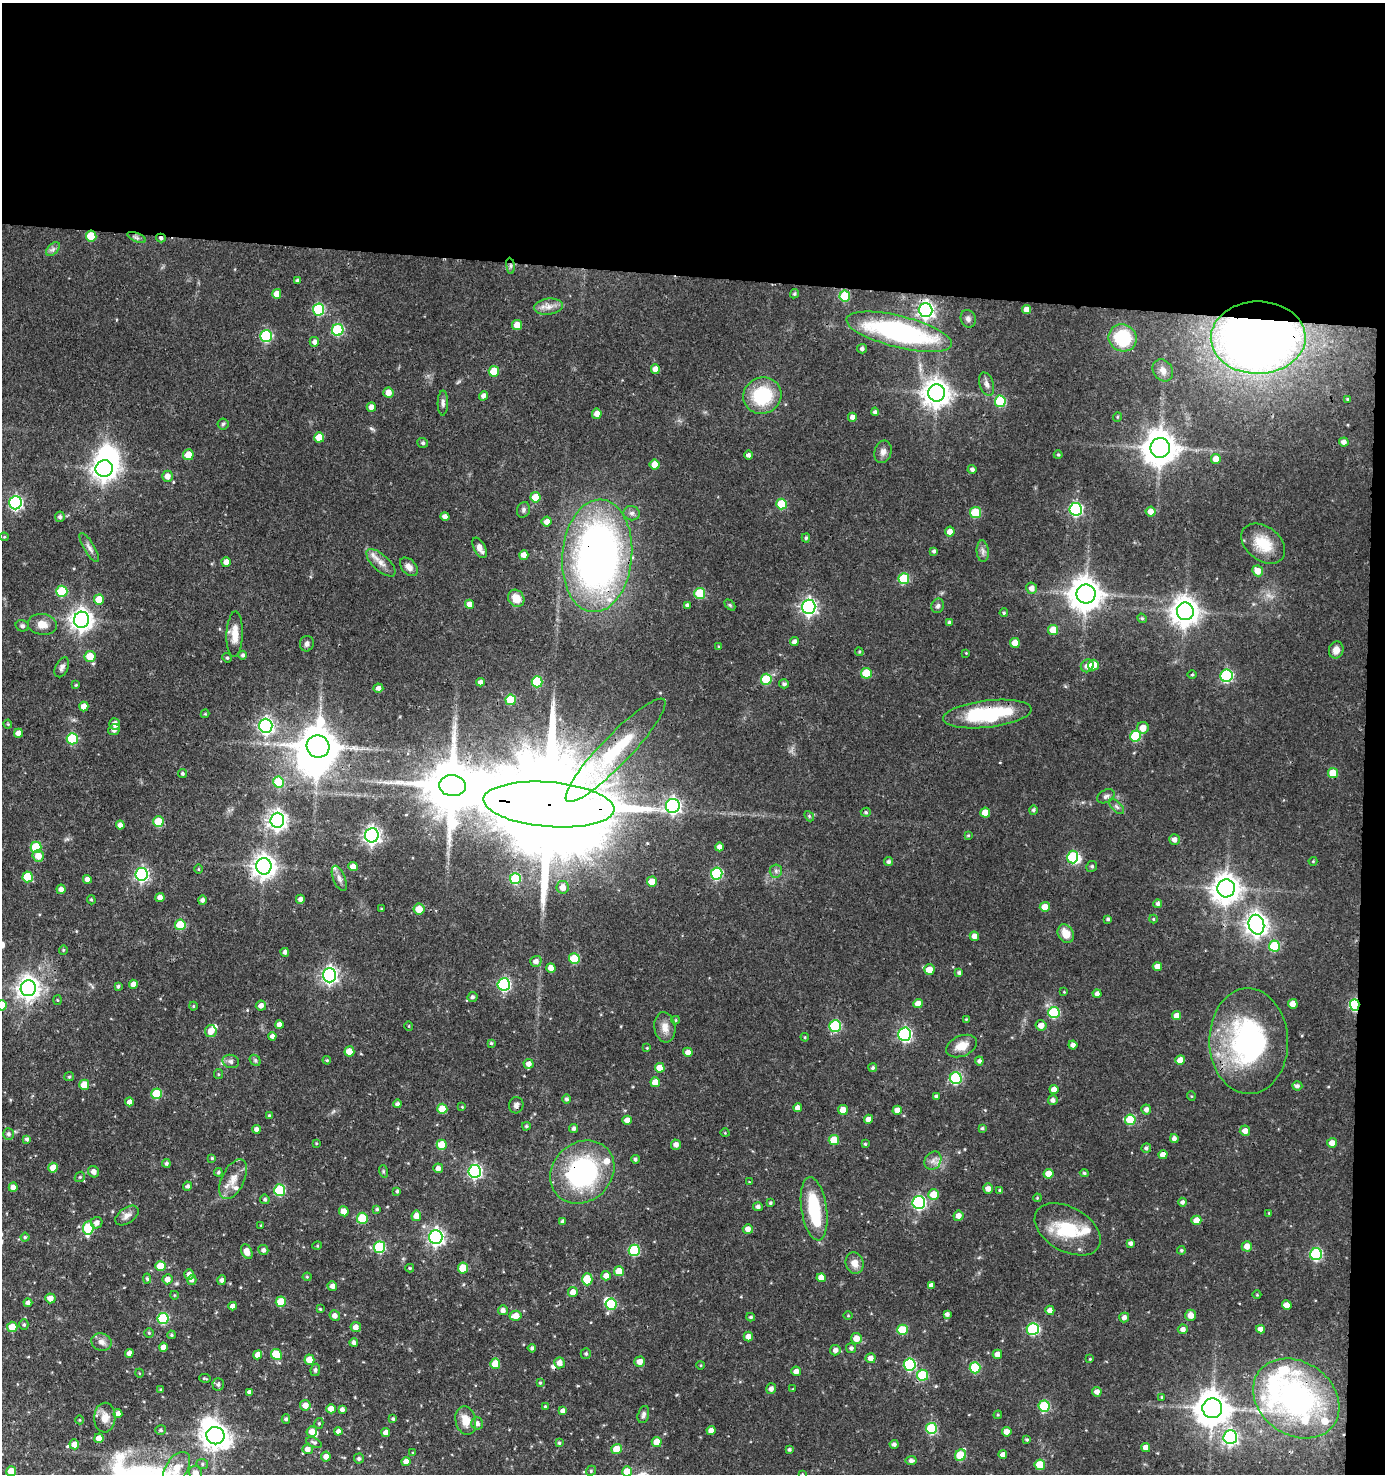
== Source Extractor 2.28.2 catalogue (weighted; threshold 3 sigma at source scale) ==
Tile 3 of 3 x 3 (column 3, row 1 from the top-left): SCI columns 2955-4337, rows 2946-4417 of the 4440 x 4417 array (HDU 1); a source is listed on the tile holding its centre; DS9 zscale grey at full resolution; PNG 1387 x 1476 px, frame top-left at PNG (2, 3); each listed source drawn as its Kron ellipse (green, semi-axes under 4 px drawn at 4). Shown black and unused: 20% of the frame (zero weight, under 3 of 4 exposures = <1% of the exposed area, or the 3 px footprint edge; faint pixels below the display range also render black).
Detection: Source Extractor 2.28.2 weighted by HDU 2 'WHT'; one run over the whole footprint, this tile lists its part. Background 0.102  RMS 0.0042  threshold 0.0191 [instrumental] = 3 sigma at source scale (4.5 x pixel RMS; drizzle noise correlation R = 1.50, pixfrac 1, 0.05/0.05 arcsec/px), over >= 5 px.
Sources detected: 492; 1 too faint to see at this stretch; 7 inside a brighter object's white glare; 1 cosmic-ray / hot-pixel residue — neither listed nor drawn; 14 inside a brighter listed object's ellipse — not listed separately; the other 469 listed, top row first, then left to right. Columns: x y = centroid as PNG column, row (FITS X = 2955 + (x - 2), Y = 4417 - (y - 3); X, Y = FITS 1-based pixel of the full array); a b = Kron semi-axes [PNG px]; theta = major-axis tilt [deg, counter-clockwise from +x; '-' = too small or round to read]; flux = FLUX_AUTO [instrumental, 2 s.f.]
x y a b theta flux
91 236 5 5 - 12
137 237 10 3 -21 0.94
161 238 5 4 - 0.96
53 249 8 5 46 1.3
510 266 8 4 -82 0.94
298 280 4 4 - 0.91
277 294 5 4 - 4
794 294 5 4 - 0.67
845 296 5 5 - 17
548 307 14 8 6 3.2
319 310 6 5 - 33
926 310 7 7 - 140
1026 310 4 4 - 2.7
968 319 9 7 -67 1.4
517 325 5 5 - 4.6
338 330 6 6 - 36
899 332 54 15 -14 83
266 336 6 6 - 40
1123 338 14 13 - 22
1258 338 47 36 1 430
314 342 5 5 - 1.5
862 349 5 4 - 1.1
655 369 5 4 - 3.5
1163 370 12 9 -53 2.7
494 371 5 5 - 10
987 384 12 7 -72 2
388 393 5 5 - 3.5
937 393 8 8 - 490
483 396 5 4 - 1.8
762 396 19 18 - 23
1348 399 4 3 - 0.52
1000 401 6 5 - 21
443 403 12 5 89 1.5
371 407 4 4 - 3.1
875 412 4 4 - 1.1
597 414 5 5 - 3
852 417 4 4 - 2
1117 417 5 3 - 0.4
223 424 5 5 - 0.75
319 437 5 5 - 7.6
1344 442 4 4 - 1.8
423 443 5 5 - 0.8
1160 448 10 10 - 850
883 452 11 8 75 2.2
188 455 5 5 - 5.7
749 455 5 4 - 1.2
1058 455 4 4 - 0.47
1216 459 5 5 - 4.4
655 465 5 5 - 4.9
104 468 9 8 - 350
972 469 4 4 - 1.1
167 476 5 5 - 2.7
535 497 5 5 - 7.8
15 503 6 6 - 84
781 504 5 5 - 13
1076 509 6 6 - 65
523 510 8 6 69 1.2
1151 512 5 5 - 3
632 513 8 7 - 1.5
976 513 5 5 - 16
445 516 4 4 - 2.1
60 517 5 5 - 1.1
547 522 5 5 - 2.4
950 532 5 5 - 2.7
4 537 4 4 - 0.42
806 538 4 4 - 0.67
1263 544 24 17 -37 12
89 548 17 5 -59 1.8
480 548 11 5 -63 2.9
934 551 4 4 - 0.87
983 551 11 6 -85 1.7
524 555 5 4 - 3.1
597 556 56 35 85 230
226 562 5 4 - 2.9
381 563 18 8 -42 3.8
409 567 11 7 -47 2.5
1258 571 5 5 - 4
904 579 5 5 - 22
1032 588 6 5 - 2.4
62 591 5 5 - 21
700 593 5 5 - 18
1086 594 9 9 - 740
516 598 9 7 -53 5.1
99 600 5 5 - 7.3
469 604 5 4 - 3.5
687 605 4 4 - 1.1
730 605 6 4 -45 0.55
938 606 7 6 - 1.2
809 607 7 6 - 130
1185 611 9 8 - 520
1004 613 4 3 - 0.59
1142 618 5 4 - 0.6
82 620 8 7 - 290
949 622 4 3 - 0.84
42 624 15 10 -9 4.3
22 626 7 5 -16 1
1053 630 5 5 - 6.6
235 634 22 8 88 5.5
794 641 4 4 - 1.3
1015 643 5 4 - 4.4
307 644 8 7 - 1.4
719 647 4 3 - 0.45
1336 650 8 7 - 3.3
859 652 4 4 - 0.53
966 653 3 3 - 0.28
243 655 4 4 - 0.98
90 656 6 5 - 8.3
227 658 5 4 - 0.56
1093 665 5 5 - 5.6
1087 666 7 6 - 2.7
62 667 11 6 63 1.6
866 673 5 5 - 10
1192 675 5 3 - 0.44
1226 676 6 6 - 53
766 679 5 5 - 18
480 682 4 4 - 1.7
537 682 5 5 - 23
784 684 5 4 - 0.97
76 685 4 3 - 0.43
378 688 5 4 - 1.7
511 700 5 5 - 14
84 706 5 4 - 3.6
205 714 4 4 - 0.42
987 714 44 13 7 35
8 724 4 4 - 0.45
115 724 6 5 - 2.8
266 726 7 6 - 110
1143 728 6 6 - 3.9
114 730 6 5 - 2
18 733 4 4 - 3.1
1135 736 5 5 - 23
72 739 5 5 - 22
318 746 11 11 - 1300
615 750 70 14 46 25
182 773 4 4 - 0.66
1333 773 5 5 - 8.2
279 782 5 5 - 17
452 786 13 10 -6 2600
1106 796 9 6 29 1.2
549 804 65 22 -5 19000
673 806 7 7 - 110
1117 807 9 5 -45 1.1
1033 810 4 4 - 0.88
866 812 5 4 - 0.67
985 813 5 5 - 6.7
809 816 6 4 -48 0.61
277 820 7 7 - 200
158 822 5 5 - 13
120 825 4 4 - 2
372 835 7 7 - 160
968 835 4 4 - 0.42
1174 839 5 5 - 2.1
36 847 5 5 - 16
719 847 4 4 - 2.1
38 856 6 5 - 4.3
1072 857 6 5 - 22
1313 861 4 4 - 0.44
888 862 4 4 - 1.2
264 866 8 7 - 350
1092 866 5 5 - 0.82
353 867 5 4 - 3.8
198 869 5 3 - 0.37
776 871 6 6 - 1.1
142 874 6 6 - 83
717 874 6 5 - 38
28 877 5 5 - 13
339 878 13 6 -67 2
87 879 4 4 - 2.2
515 879 5 5 - 22
652 882 5 5 - 5.7
563 887 6 6 - 2.8
1226 888 9 8 - 540
61 889 4 4 - 2.1
160 897 4 4 - 2.1
300 899 4 4 - 1.6
91 900 5 4 - 0.48
202 900 4 4 - 1.3
1158 904 4 4 - 1.2
1045 907 5 5 - 4.4
381 909 3 3 - 0.36
419 909 5 5 - 5.4
1108 919 4 3 - 0.75
1153 919 4 4 - 0.46
180 925 5 5 - 15
1256 925 10 7 -75 310
1066 934 10 7 -59 5.6
974 936 5 4 - 2.3
1274 946 5 5 - 20
63 950 4 4 - 0.47
285 952 4 4 - 1.4
574 959 5 5 - 15
536 961 6 5 - 2
1157 967 4 4 - 3.3
551 968 5 4 - 3.1
929 969 5 5 - 5.3
959 973 4 4 - 0.92
329 975 7 6 - 130
133 984 4 4 - 2.6
504 984 6 6 - 62
118 986 4 3 - 0.72
28 988 8 7 - 330
1064 992 4 3 - 0.31
1097 994 4 4 - 1.5
472 997 5 5 - 1
57 1000 5 3 - 0.4
918 1004 5 4 - 3.9
1293 1004 5 5 - 3
2 1005 5 5 - 8.1
1355 1005 6 5 - 42
193 1006 4 4 - 0.48
261 1006 5 5 - 2.1
1054 1013 5 5 - 27
1177 1016 4 4 - 3.2
966 1019 3 3 - 0.33
676 1020 4 4 - 0.44
279 1024 4 4 - 2.6
1041 1025 5 5 - 2.9
409 1026 5 3 - 0.33
835 1026 6 6 - 30
665 1027 15 10 -81 3.9
211 1031 6 5 - 4.1
905 1034 6 6 - 76
272 1036 4 4 - 1.6
805 1037 4 3 - 0.37
1249 1041 53 39 -88 78
491 1043 4 4 - 0.63
1073 1045 4 4 - 1.8
962 1046 16 10 23 5.9
647 1048 4 3 - 0.36
349 1051 5 5 - 6.3
688 1052 5 4 - 2.4
255 1060 6 4 -46 0.7
327 1060 4 3 - 0.49
1180 1060 5 4 - 4.3
231 1061 8 6 -14 1.7
979 1061 4 4 - 1.2
528 1064 5 5 - 2.1
660 1068 5 5 - 5.4
873 1068 4 4 - 0.87
218 1074 5 4 - 0.53
69 1077 5 4 - 0.53
956 1078 6 6 - 42
655 1082 5 5 - 5.3
84 1085 5 5 - 7.5
1297 1086 5 4 - 1.3
1054 1089 4 4 - 2.7
156 1094 5 5 - 16
936 1096 4 4 - 0.85
1191 1096 5 3 - 0.38
566 1099 4 4 - 0.94
1053 1100 5 4 - 1.5
129 1102 4 4 - 2.2
397 1104 4 4 - 1.2
516 1105 8 7 - 1.4
462 1107 4 3 - 0.36
798 1108 4 4 - 2.7
442 1109 5 5 - 8.1
1146 1109 5 5 - 1.6
843 1110 5 5 - 4.9
897 1110 4 4 - 2.8
269 1116 4 3 - 0.53
868 1119 4 4 - 2.4
627 1120 5 4 - 2.9
1130 1120 5 5 - 16
526 1126 4 4 - 0.63
574 1128 4 4 - 1.1
982 1128 4 3 - 0.71
256 1129 4 4 - 1.7
1245 1131 5 5 - 2.7
725 1133 4 3 - 0.34
8 1134 6 5 - 1.2
27 1139 4 4 - 1
1174 1139 4 4 - 1.7
834 1140 5 5 - 8.3
316 1143 3 3 - 0.36
1332 1143 5 5 - 3.1
865 1144 3 3 - 0.5
442 1145 5 5 - 9.8
676 1145 5 5 - 2
1146 1148 5 4 - 0.95
1163 1155 4 4 - 2.9
212 1158 4 4 - 0.53
635 1159 4 4 - 0.8
933 1161 9 8 - 2.3
166 1163 4 4 - 0.85
53 1168 5 5 - 4.9
438 1168 5 5 - 2
383 1171 6 4 -73 0.5
475 1171 6 6 - 85
94 1172 6 5 - 2.2
218 1172 4 4 - 0.65
582 1172 34 29 43 62
1084 1173 4 4 - 0.62
1049 1174 5 5 - 6.5
80 1177 5 4 - 0.56
233 1179 21 11 63 5.6
749 1182 3 3 - 0.27
187 1186 4 4 - 1.1
13 1187 5 4 - 2.8
988 1189 5 5 - 2.3
280 1190 5 5 - 28
1000 1190 4 3 - 0.64
397 1191 4 3 - 0.67
934 1195 5 5 - 7.4
1037 1198 4 3 - 0.4
265 1199 5 4 - 0.79
1182 1202 4 4 - 1.1
770 1203 4 3 - 0.6
919 1203 6 6 - 66
758 1207 5 4 - 1.3
377 1209 4 4 - 0.65
814 1209 32 12 -82 23
344 1211 5 5 - 3.6
1269 1213 4 3 - 0.36
127 1216 13 7 35 2.4
416 1216 5 5 - 3.4
958 1216 5 5 - 2.6
362 1218 5 5 - 12
1196 1220 5 4 - 4.6
563 1221 4 4 - 0.93
97 1223 6 5 - 1.8
261 1225 3 3 - 0.4
88 1228 7 5 84 23
748 1229 5 5 - 2.4
1068 1229 36 22 -30 20
25 1237 4 4 - 0.53
436 1237 7 6 - 130
1131 1243 4 4 - 1.5
317 1246 5 3 - 0.39
1247 1246 5 5 - 3
379 1247 6 5 - 32
263 1250 5 5 - 1.4
634 1250 5 5 - 28
1181 1250 4 4 - 0.61
247 1252 8 5 -64 3.7
1316 1254 6 6 - 43
854 1263 11 9 -75 3.6
160 1266 5 5 - 8.3
410 1268 4 3 - 0.57
463 1268 5 5 - 10
619 1271 5 5 - 5.9
189 1274 5 5 - 2.1
606 1276 5 4 - 3.1
307 1277 4 4 - 0.48
821 1278 4 4 - 3.4
147 1279 5 4 - 0.77
167 1279 5 5 - 2.8
587 1279 6 5 - 12
192 1280 5 4 - 1.2
222 1280 5 4 - 1.2
931 1285 4 4 - 1.9
332 1286 5 4 - 2.1
573 1292 5 5 - 3
174 1295 4 3 - 0.33
1257 1295 4 3 - 0.32
50 1298 5 5 - 2.9
281 1302 5 5 - 10
28 1303 4 4 - 1.4
611 1304 5 5 - 18
1287 1305 5 4 - 3.6
233 1306 4 4 - 2.1
320 1309 3 3 - 0.43
503 1310 5 5 - 1.9
1050 1310 5 4 - 2.5
947 1314 4 4 - 1.4
1191 1315 6 5 - 3.1
335 1316 5 5 - 2
515 1316 6 5 - 4.3
848 1316 5 3 - 0.39
751 1317 4 3 - 0.72
1124 1317 5 4 - 1.7
163 1319 5 5 - 32
24 1325 5 4 - 0.72
12 1327 5 5 - 5.4
356 1327 5 5 - 2.5
1033 1329 6 6 - 39
1183 1329 5 4 - 2
1260 1329 4 4 - 2.4
902 1330 5 5 - 15
149 1333 5 4 - 0.58
171 1335 4 3 - 0.58
748 1337 5 4 - 3
856 1338 5 5 - 4.2
101 1342 10 8 -19 2.3
354 1342 4 4 - 1.3
163 1347 4 4 - 2.7
532 1348 4 4 - 0.91
851 1348 5 5 - 1.1
835 1350 5 5 - 2
129 1353 4 4 - 1.8
276 1354 5 5 - 9.7
586 1354 5 5 - 0.84
997 1354 5 4 - 2.9
258 1355 4 4 - 3.1
871 1358 5 5 - 2.9
1090 1359 4 3 - 0.4
309 1360 5 5 - 6.4
640 1362 5 5 - 3
560 1363 5 5 - 2.6
495 1364 5 5 - 7
910 1364 6 6 - 40
701 1365 4 3 - 0.31
975 1368 5 5 - 22
315 1370 6 5 - 0.85
796 1371 5 4 - 2.4
139 1373 4 3 - 0.31
923 1375 5 5 - 19
205 1378 6 3 -10 0.55
540 1383 4 4 - 0.46
218 1384 6 5 - 1
771 1389 5 5 - 1.8
793 1389 3 3 - 0.31
161 1390 4 4 - 0.53
250 1392 4 4 - 1.7
1097 1392 5 4 - 2.2
1162 1397 4 3 - 0.44
1296 1399 46 36 -36 83
305 1405 5 5 - 3.5
1044 1406 5 5 - 24
545 1407 4 4 - 0.65
1212 1408 10 10 - 800
331 1409 4 4 - 3.9
342 1410 4 4 - 1.5
563 1411 4 4 - 2
118 1414 4 4 - 2.2
643 1414 9 5 76 1.1
998 1415 4 3 - 0.49
105 1418 15 10 87 4.1
286 1419 4 4 - 0.82
393 1419 4 3 - 0.68
80 1420 4 3 - 0.3
466 1420 14 10 -75 5.9
319 1423 5 4 - 0.72
477 1423 6 6 - 1.7
931 1428 5 5 - 29
161 1430 5 4 - 0.68
338 1431 4 4 - 1.6
711 1431 4 4 - 2.9
312 1432 5 5 - 3.6
1007 1432 5 4 - 2.8
386 1433 4 4 - 2.8
215 1436 9 8 - 410
1230 1437 7 6 - 110
99 1438 5 4 - 4.2
1027 1439 4 4 - 0.58
314 1442 8 4 -24 0.83
657 1442 5 5 - 4.5
559 1443 4 3 - 0.64
74 1444 5 5 - 3.6
894 1444 4 4 - 1.1
1146 1448 4 4 - 3.2
308 1449 5 5 - 2.7
617 1449 5 5 - 7.3
789 1450 3 3 - 0.81
413 1453 4 4 - 0.41
960 1455 6 5 - 17
1003 1455 4 4 - 2.5
326 1456 5 5 - 2.3
359 1459 5 5 - 0.96
406 1461 4 4 - 2.6
911 1461 5 4 - 1.4
202 1464 6 5 - 0.76
1040 1465 5 5 - 11
177 1468 18 10 55 8.2
11 1471 5 5 - 6.4
591 1471 5 4 - 0.69
627 1471 5 5 - 6.3
196 1473 7 6 - 2.8
802 1474 4 3 - 0.37
Overlapping masked pixels (flux is a lower limit): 17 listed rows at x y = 91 236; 161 238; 510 266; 926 310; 1258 338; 597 556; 1086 594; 987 714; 615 750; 452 786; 549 804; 264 866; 1355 1005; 1249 1041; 582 1172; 923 1375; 1296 1399
Isophote crosses this tile's border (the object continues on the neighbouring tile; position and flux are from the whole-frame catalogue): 6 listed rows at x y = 2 1005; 177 1468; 11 1471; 627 1471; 196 1473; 802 1474